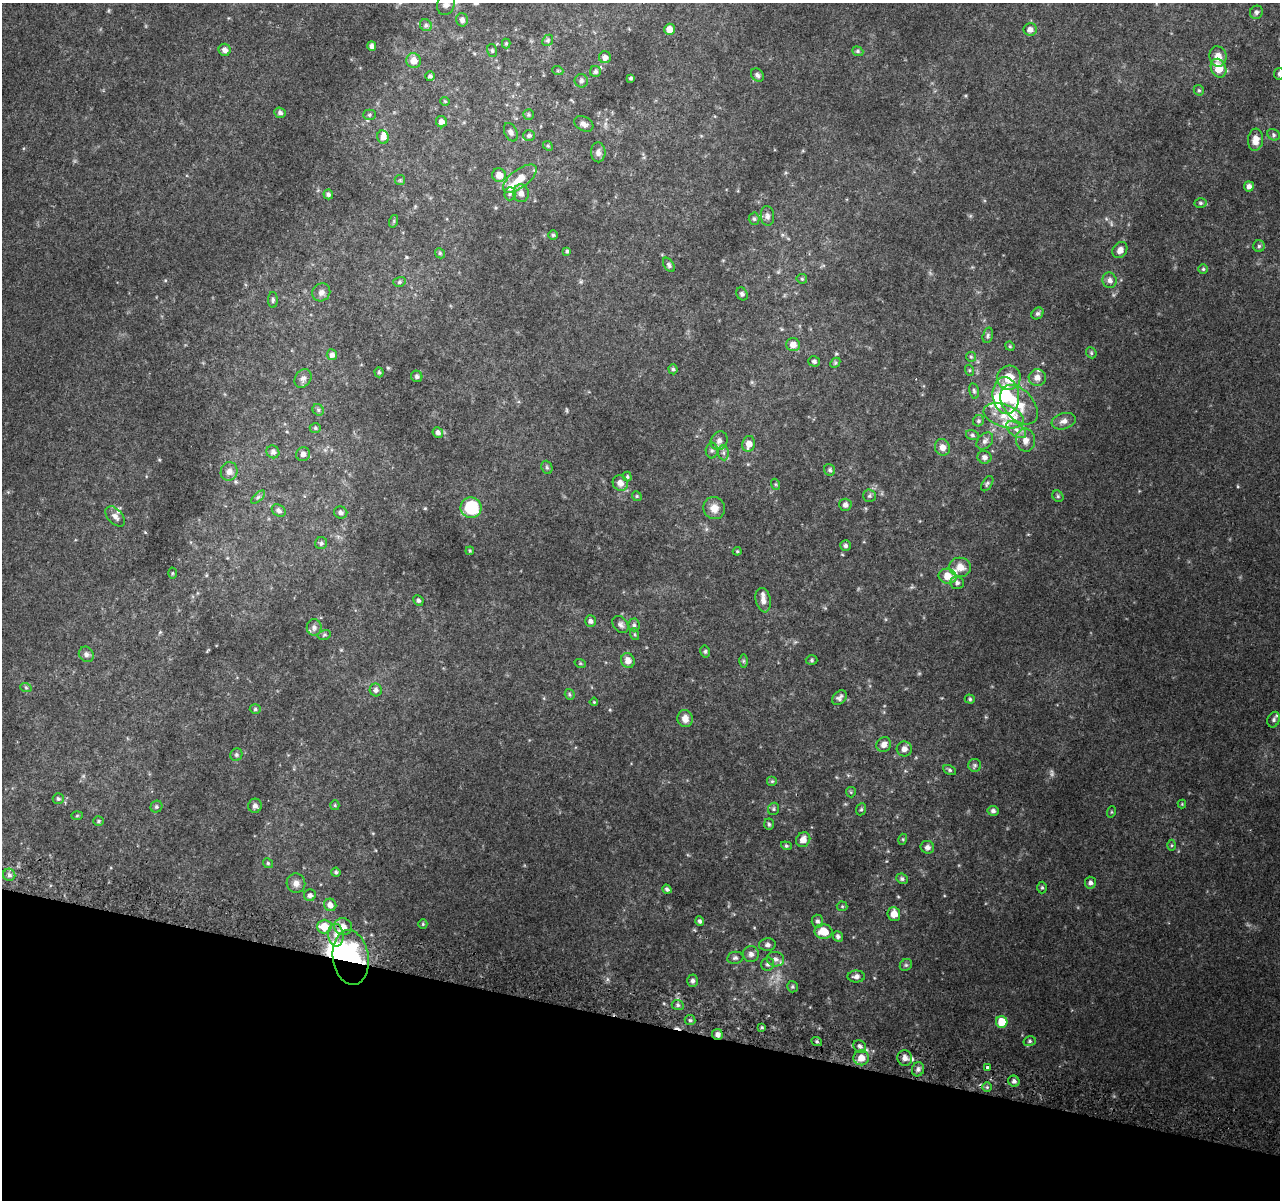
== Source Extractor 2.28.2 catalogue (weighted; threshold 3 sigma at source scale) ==
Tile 15 of 4 x 4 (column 3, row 4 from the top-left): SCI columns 2598-3875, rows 267-1464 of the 5195 x 5393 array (HDU 1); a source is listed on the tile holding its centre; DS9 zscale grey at full resolution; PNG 1282 x 1202 px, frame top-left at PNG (2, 3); each listed source drawn as its Kron ellipse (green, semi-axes under 4 px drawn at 4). Shown black and unused: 15% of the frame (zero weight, under 2 of 3 exposures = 3% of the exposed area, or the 3 px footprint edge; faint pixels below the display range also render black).
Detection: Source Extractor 2.28.2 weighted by HDU 2 'WHT'; one run over the whole footprint, this tile lists its part. Background 0.0639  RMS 0.0082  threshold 0.0369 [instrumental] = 3 sigma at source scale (4.5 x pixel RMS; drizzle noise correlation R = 1.50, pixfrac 1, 0.0396/0.0396 arcsec/px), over >= 5 px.
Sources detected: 234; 1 too faint to see at this stretch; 4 inside a brighter object's white glare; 2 cosmic-ray / hot-pixel residue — neither listed nor drawn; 13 inside a brighter listed object's ellipse — not listed separately; the other 214 listed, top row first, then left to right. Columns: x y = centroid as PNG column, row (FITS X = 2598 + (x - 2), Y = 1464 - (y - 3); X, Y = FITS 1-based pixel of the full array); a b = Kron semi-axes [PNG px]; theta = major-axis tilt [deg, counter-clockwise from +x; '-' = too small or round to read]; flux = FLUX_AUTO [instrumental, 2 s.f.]
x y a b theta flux
446 4 11 8 70 5
1256 12 7 6 - 1.9
462 20 6 6 - 2.5
426 25 6 5 - 1.8
669 29 5 5 - 7.3
1030 29 6 6 - 3.7
548 40 6 4 48 1.3
506 43 5 4 - 0.92
372 46 5 4 - 2.8
225 50 6 6 - 3.4
492 50 6 5 - 1.3
858 51 6 4 -22 1.2
605 57 6 6 - 3.8
1218 57 10 8 -81 7.3
414 61 7 7 - 7.2
1218 68 10 7 -67 14
558 71 6 3 -19 0.77
595 72 5 5 - 1.8
1279 74 6 5 - 1.6
757 75 7 5 -50 2.2
430 76 5 5 - 1.7
631 78 4 3 - 1.1
581 81 6 6 - 2.4
1199 90 5 5 - 1.2
445 101 5 4 - 0.8
280 113 6 5 - 2.1
369 115 6 5 - 1.4
528 115 5 5 - 1.3
441 122 6 5 - 3.7
584 124 10 7 -29 3.4
511 132 10 6 -64 2.5
529 135 6 5 - 1.9
1274 135 6 5 - 1.5
383 137 7 6 - 4.6
1255 140 11 7 85 7.1
548 146 5 4 - 0.99
598 152 10 7 -88 3.7
499 175 7 7 - 6.3
520 179 20 9 37 12
400 180 5 5 - 1.2
1249 186 5 5 - 3.1
521 193 9 7 -83 4.1
328 194 5 5 - 1.8
510 194 6 5 - 1.6
1200 203 6 4 -2 1.3
767 216 10 6 -85 2.9
754 219 6 5 - 1.5
394 221 6 4 72 0.89
553 235 5 5 - 1.3
1259 246 5 5 - 1.5
1120 250 8 7 - 4.6
567 251 4 3 - 1.4
440 253 5 4 - 1.1
669 265 8 4 -56 1.7
1203 269 5 5 - 1
802 279 5 5 - 1
1110 280 8 7 - 3.1
399 282 6 5 - 1.4
321 292 9 8 - 3.5
742 294 7 5 -57 1.9
273 300 8 5 90 1.7
1037 313 6 5 - 1.7
988 335 8 5 74 1.6
793 345 7 6 - 5.4
1010 346 5 4 - 0.96
1091 353 6 5 - 1.1
332 355 5 5 - 2.9
971 357 5 4 - 1
814 361 6 5 - 1.9
835 363 6 4 45 0.99
673 369 5 4 - 1.3
969 370 6 3 -72 0.82
379 372 5 4 - 1.2
417 376 6 5 - 2
303 378 10 7 55 3.3
1009 378 12 11 - 14
1037 378 8 8 - 5.3
974 391 8 5 -79 1.5
1006 395 18 13 -83 34
1019 405 23 14 -49 15
318 410 6 5 - 1.4
1004 416 21 11 -19 13
978 421 6 5 - 1.4
1064 421 12 8 18 4.6
315 428 5 5 - 1.2
1016 430 11 6 -37 4.5
438 432 5 5 - 2.9
972 435 6 5 - 1.4
1025 440 11 9 -78 5.8
719 441 9 8 - 3.9
985 441 10 7 46 2.8
749 444 8 6 78 6
942 447 8 7 - 5.1
712 450 8 6 -89 1.8
273 452 6 6 - 2.7
723 453 7 5 -83 2.1
303 454 7 7 - 3.1
984 457 7 6 - 2.9
547 467 7 5 -69 1.6
830 470 6 5 - 1.7
229 471 9 8 - 3.9
627 477 5 4 - 1
620 483 8 7 - 5.2
775 484 6 3 -71 0.89
987 484 8 5 57 1.5
637 496 5 4 - 1.1
869 496 6 6 - 1.6
1058 496 6 5 - 1.2
258 497 8 3 45 1.3
845 505 6 6 - 2.9
471 508 10 10 - 41
714 508 11 10 - 7.3
279 510 7 5 -33 2.3
341 512 7 6 - 2.7
115 516 12 7 -47 3.6
321 543 6 6 - 1.7
845 546 5 5 - 1.8
470 551 4 4 - 0.88
737 551 4 4 - 0.88
960 567 11 9 -8 8.1
172 573 5 3 - 0.8
947 576 9 7 -13 11
957 583 7 6 - 2.2
418 600 5 5 - 1.9
763 600 12 7 -77 4.3
590 621 6 5 - 2.1
620 625 9 7 -52 2.5
634 625 6 5 - 1.6
314 627 8 7 - 3
634 634 6 4 -71 1
324 635 6 5 - 1.2
705 651 6 5 - 1.3
86 654 8 7 - 2.5
812 660 6 5 - 1.2
628 661 7 6 - 5.4
743 661 6 4 90 1
580 663 6 3 -18 0.82
26 688 6 3 -20 0.95
376 690 6 6 - 2.7
570 694 5 5 - 1.1
839 698 8 6 46 2.4
970 699 5 4 - 1.2
594 702 4 3 - 0.69
255 709 5 4 - 1.2
685 719 8 7 - 5.8
1274 720 8 6 66 2.2
884 744 8 7 - 4.6
904 749 7 7 - 3.8
236 755 6 6 - 1.6
975 765 6 6 - 1.5
950 770 7 4 -27 1.3
772 781 5 5 - 1.2
851 792 5 5 - 0.96
58 799 5 5 - 1.6
1182 804 4 4 - 0.71
335 805 5 4 - 0.86
255 806 7 7 - 2.8
156 807 6 5 - 1.5
774 809 6 5 - 1.4
861 809 6 5 - 1.2
993 811 5 5 - 2.1
1111 812 6 3 71 0.81
77 816 6 4 2 0.87
98 821 5 5 - 1
769 824 6 5 - 1.2
903 839 5 3 - 0.84
803 840 8 6 49 5.6
1172 845 5 3 - 0.85
786 846 5 4 - 1
927 847 7 6 - 2.7
268 863 5 4 - 1.1
336 872 4 4 - 1.4
9 875 6 6 - 2.2
902 879 6 5 - 1.6
296 883 10 9 - 4.4
1090 883 6 5 - 2.3
1042 888 6 5 - 1.3
667 889 5 4 - 1.6
310 895 6 5 - 2.6
330 905 6 6 - 4.6
842 906 5 5 - 0.93
894 914 7 6 - 7
700 921 5 4 - 1.8
817 921 6 5 - 1.8
423 924 5 4 - 0.97
324 927 7 7 - 13
343 927 9 8 - 6.9
823 931 9 7 -7 13
336 935 11 7 -83 6.3
838 936 5 5 - 1.9
767 945 8 6 5 2.4
751 954 8 8 - 3.6
351 957 27 18 -82 97
735 958 8 6 8 1.8
776 959 8 7 - 3.2
768 964 6 6 - 2
906 965 6 5 - 1.4
856 976 8 6 0 2.8
692 981 6 5 - 2.2
792 987 6 5 - 1.2
678 1005 6 5 - 1.7
690 1020 5 5 - 1.4
1002 1022 6 5 - 15
762 1027 4 4 - 0.91
717 1034 5 5 - 3
1030 1041 6 5 - 1.4
817 1042 5 3 - 0.94
860 1046 7 5 -42 2.2
861 1058 7 7 - 9.2
905 1058 8 7 - 3.9
987 1068 3 3 - 3.4
918 1069 7 6 - 2.4
1014 1081 6 5 - 2.5
987 1087 5 5 - 1.3
Overlapping masked pixels (flux is a lower limit): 3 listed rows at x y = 351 957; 717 1034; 987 1068
Isophote crosses this tile's border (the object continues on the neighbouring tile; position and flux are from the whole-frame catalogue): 3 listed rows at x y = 446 4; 462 20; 1279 74